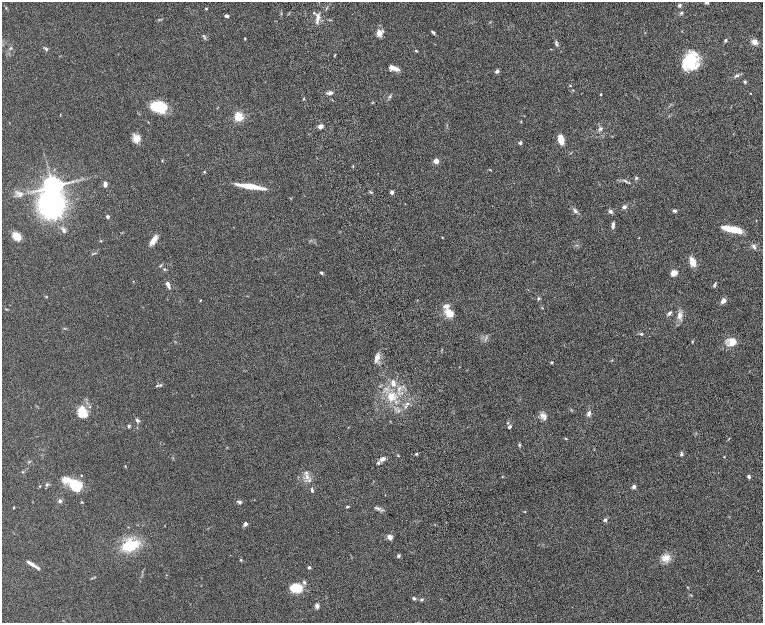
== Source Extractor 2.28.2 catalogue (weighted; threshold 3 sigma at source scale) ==
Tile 6 of 4 x 4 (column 2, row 2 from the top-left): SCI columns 1578-3098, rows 2800-4041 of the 6199 x 5478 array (HDU 1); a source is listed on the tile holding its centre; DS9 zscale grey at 2 x 2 block average (1 PNG px = mean of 2 x 2 image px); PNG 765 x 625 px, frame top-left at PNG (2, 2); no overlay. Shown black and unused: <1% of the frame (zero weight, under 8 of 16 exposures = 4% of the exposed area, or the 3 px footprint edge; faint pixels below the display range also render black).
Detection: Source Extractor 2.28.2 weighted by HDU 2 'WHT'; one run over the whole footprint, this tile lists its part. Background 0.0564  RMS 0.004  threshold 0.0164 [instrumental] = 3 sigma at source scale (4.09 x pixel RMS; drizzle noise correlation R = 1.36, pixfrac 0.8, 0.05/0.05 arcsec/px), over >= 5 px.
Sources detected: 126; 6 inside a brighter listed object's ellipse — not listed separately; the other 120 listed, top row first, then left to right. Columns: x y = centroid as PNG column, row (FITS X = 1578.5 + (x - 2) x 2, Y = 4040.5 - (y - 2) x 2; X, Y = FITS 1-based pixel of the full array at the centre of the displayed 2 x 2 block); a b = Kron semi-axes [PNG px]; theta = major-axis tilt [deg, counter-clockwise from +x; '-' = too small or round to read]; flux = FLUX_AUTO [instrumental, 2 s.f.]
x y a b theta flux
707 3 4 4 - 1.1
679 5 3 3 - 1.7
206 9 4 2 - 0.51
314 13 2 2 - 0.54
681 13 5 3 - 0.88
226 16 4 3 - 1.9
317 19 12 4 78 3.2
379 33 9 6 88 4.1
433 33 5 3 - 1.3
203 36 3 3 - 0.66
245 39 3 2 - 0.51
725 40 4 3 - 1.1
754 42 6 6 - 3.5
556 44 6 3 -62 1.4
46 49 4 3 - 1.1
416 51 4 2 - 0.59
690 61 15 13 69 36
393 68 11 4 -24 5.1
497 71 6 4 24 1.4
736 76 7 3 19 1.5
745 82 4 3 - 0.99
330 93 7 4 11 2
601 94 2 2 - 0.65
390 96 3 2 - 0.61
161 107 13 11 -65 18
238 117 3 3 - 62
521 121 3 2 - 0.38
320 126 5 3 - 3.5
600 129 4 4 - 1.4
136 138 9 8 - 6.1
561 139 9 5 -78 8.1
520 143 3 3 - 1.4
436 161 3 3 - 13
490 170 4 2 - 0.38
204 172 3 2 - 0.48
636 178 4 3 - 0.74
625 181 4 2 - 0.88
105 184 6 3 79 2.5
53 186 5 4 - 600
250 186 28 4 -9 15
392 192 2 2 - 4.3
20 194 8 6 -39 3.4
51 205 19 18 - 120
624 207 4 4 - 2.1
575 211 7 4 -48 1.6
610 211 5 4 - 1.6
674 211 5 3 - 1.4
108 216 4 3 - 1.3
613 225 8 3 84 1.6
732 229 20 5 -12 18
64 230 7 4 -75 1.6
16 236 7 5 -41 13
154 240 14 5 57 4.7
101 241 3 2 - 0.42
754 247 9 3 -56 1.6
692 262 10 6 -69 6.7
160 266 4 2 - 0.51
164 269 4 2 - 0.63
321 273 4 3 - 0.98
674 273 6 5 - 4.5
715 284 6 3 72 1.1
168 285 8 4 -79 2.2
46 297 3 2 - 0.4
538 298 3 3 - 0.68
200 300 3 2 - 0.45
723 301 6 4 37 3
449 313 13 9 -46 7.8
669 313 5 3 - 1.6
679 316 9 5 -90 3.5
641 334 3 3 - 0.78
732 342 10 8 71 7.6
376 358 9 5 72 3.6
612 360 3 2 - 0.36
552 362 3 2 - 0.73
393 382 7 4 -62 2.3
160 385 4 3 - 0.78
391 397 10 9 - 8.5
407 403 5 3 - 1.3
82 412 11 8 -78 14
589 413 6 4 78 2
543 415 10 4 -7 2.9
137 420 6 4 -39 1.4
129 426 4 3 - 0.97
509 427 3 3 - 1.5
566 438 3 2 - 0.44
519 444 5 2 - 0.78
416 454 3 2 - 0.72
681 454 5 3 - 1.2
398 456 4 2 - 0.5
724 457 3 2 - 0.3
383 459 7 4 21 2.7
378 463 5 3 - 1.1
81 475 2 2 - 0.42
749 476 4 3 - 1.5
307 477 6 5 - 3.1
502 477 3 2 - 0.34
47 485 4 3 - 0.96
40 486 3 2 - 0.34
75 486 15 11 -47 20
634 486 4 3 - 2.3
312 490 4 3 - 1.3
60 501 4 4 - 1.6
82 502 3 3 - 0.54
239 502 6 4 -18 1.3
347 507 5 2 - 0.72
14 508 3 2 - 0.5
378 508 6 2 -58 0.98
605 520 5 4 - 1.2
245 524 4 3 - 2.7
390 537 6 5 - 2.9
129 545 8 5 16 39
398 556 4 3 - 1.2
666 558 10 8 17 6.2
241 560 3 3 - 0.62
32 564 14 3 -33 4.2
309 567 3 3 - 1
296 588 12 9 -10 14
414 598 4 3 - 1.3
421 600 4 3 - 0.79
317 606 5 4 - 2